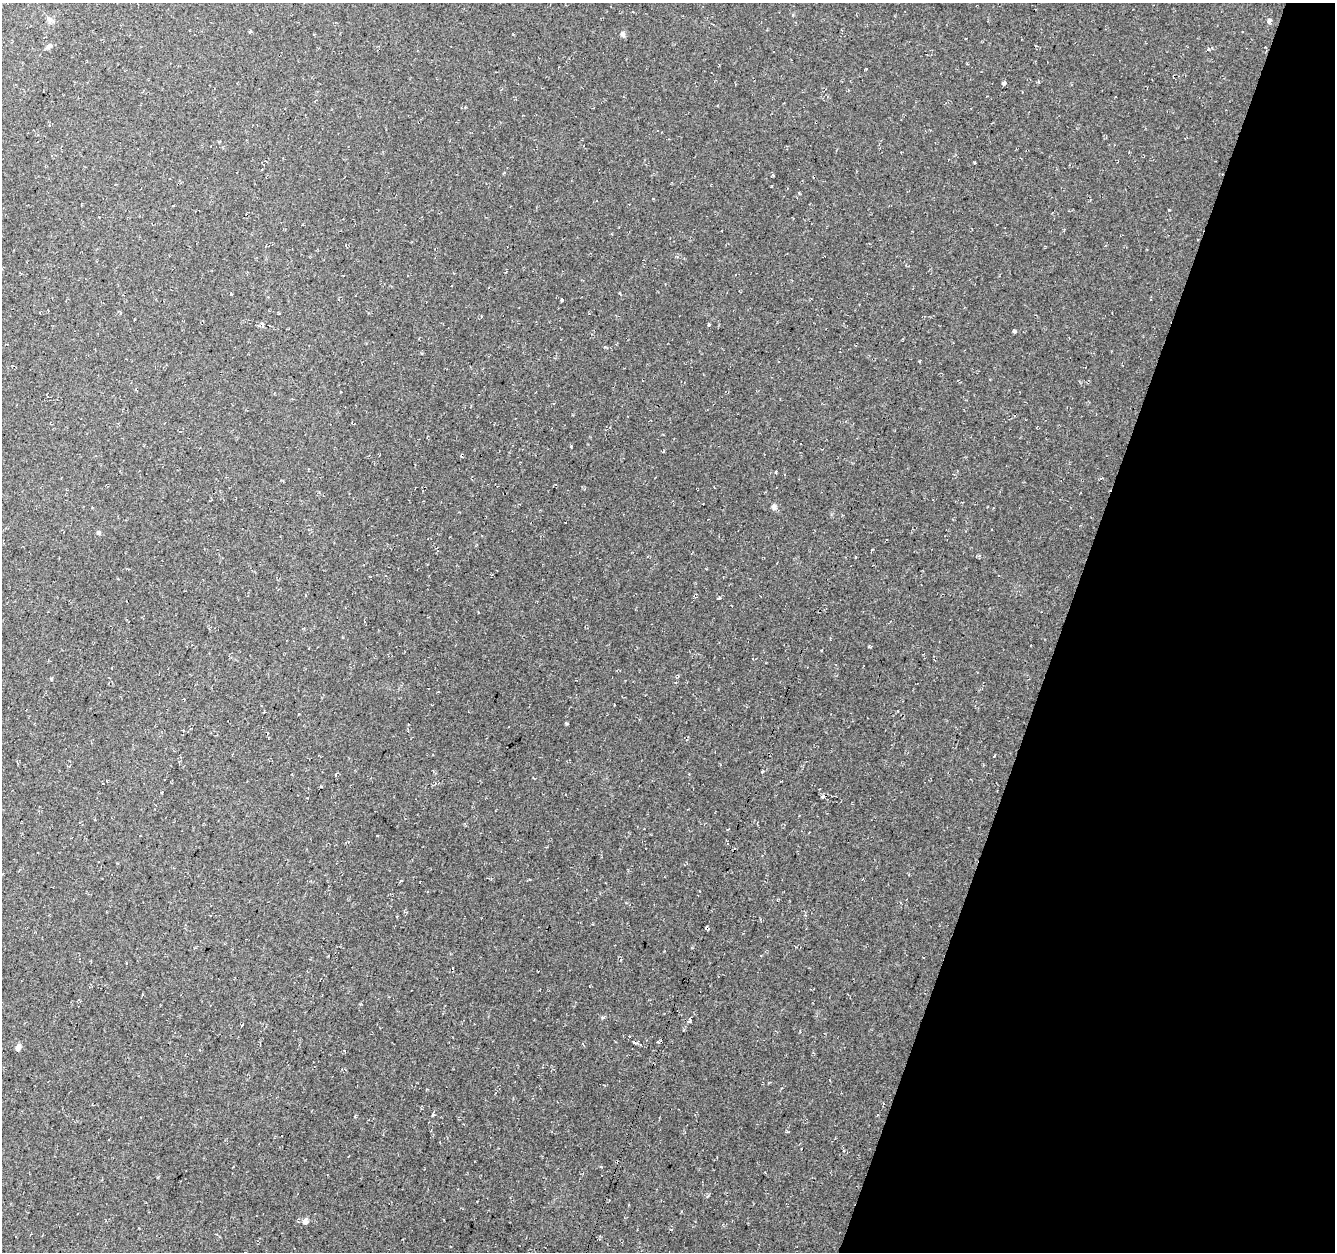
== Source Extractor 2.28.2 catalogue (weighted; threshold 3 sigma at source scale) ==
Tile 8 of 4 x 4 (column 4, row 2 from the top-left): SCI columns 4006-5338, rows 2783-4032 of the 5381 x 5612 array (HDU 1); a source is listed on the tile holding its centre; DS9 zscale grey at full resolution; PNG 1337 x 1254 px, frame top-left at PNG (2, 3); no overlay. Shown black and unused: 20% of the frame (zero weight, under 2 of 3 exposures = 2% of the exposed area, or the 3 px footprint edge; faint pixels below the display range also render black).
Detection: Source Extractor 2.28.2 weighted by HDU 2 'WHT'; one run over the whole footprint, this tile lists its part. Background 0.0367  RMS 0.011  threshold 0.0474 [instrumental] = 3 sigma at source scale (4.5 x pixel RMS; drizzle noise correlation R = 1.50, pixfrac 1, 0.0396/0.0396 arcsec/px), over >= 5 px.
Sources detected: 27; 2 cosmic-ray / hot-pixel residue — not listed; the other 25 listed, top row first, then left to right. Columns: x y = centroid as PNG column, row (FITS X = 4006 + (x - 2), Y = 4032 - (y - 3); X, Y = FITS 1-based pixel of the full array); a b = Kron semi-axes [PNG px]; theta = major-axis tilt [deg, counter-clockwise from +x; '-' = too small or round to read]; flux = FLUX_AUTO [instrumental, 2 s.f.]
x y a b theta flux
49 19 9 7 -45 3.5
1269 21 6 4 48 2.6
250 31 4 3 - 1.2
623 34 7 6 - 2.5
49 46 9 6 34 3.2
1209 49 4 4 - 1.3
1004 83 4 3 - 8.9
975 162 2 2 - 1.1
562 300 4 3 - 5.5
262 324 7 3 -40 1.9
708 325 3 3 - 1.4
1014 331 4 3 - 1.8
776 471 4 2 - 0.87
774 506 7 6 - 3.7
98 532 5 5 - 1.8
719 598 4 4 - 1
830 638 3 3 - 1.1
162 792 4 3 - 0.8
823 797 5 4 - 2
689 1021 5 4 - 2.6
658 1041 5 3 - 1.2
636 1043 9 4 -12 2.2
18 1047 8 5 71 4.3
433 1115 4 3 - 1.8
305 1221 7 6 - 4.1
Unlisted compact peaks at least as high as the median listed source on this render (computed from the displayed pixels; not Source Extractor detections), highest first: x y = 566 723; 603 1017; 571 446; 869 646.